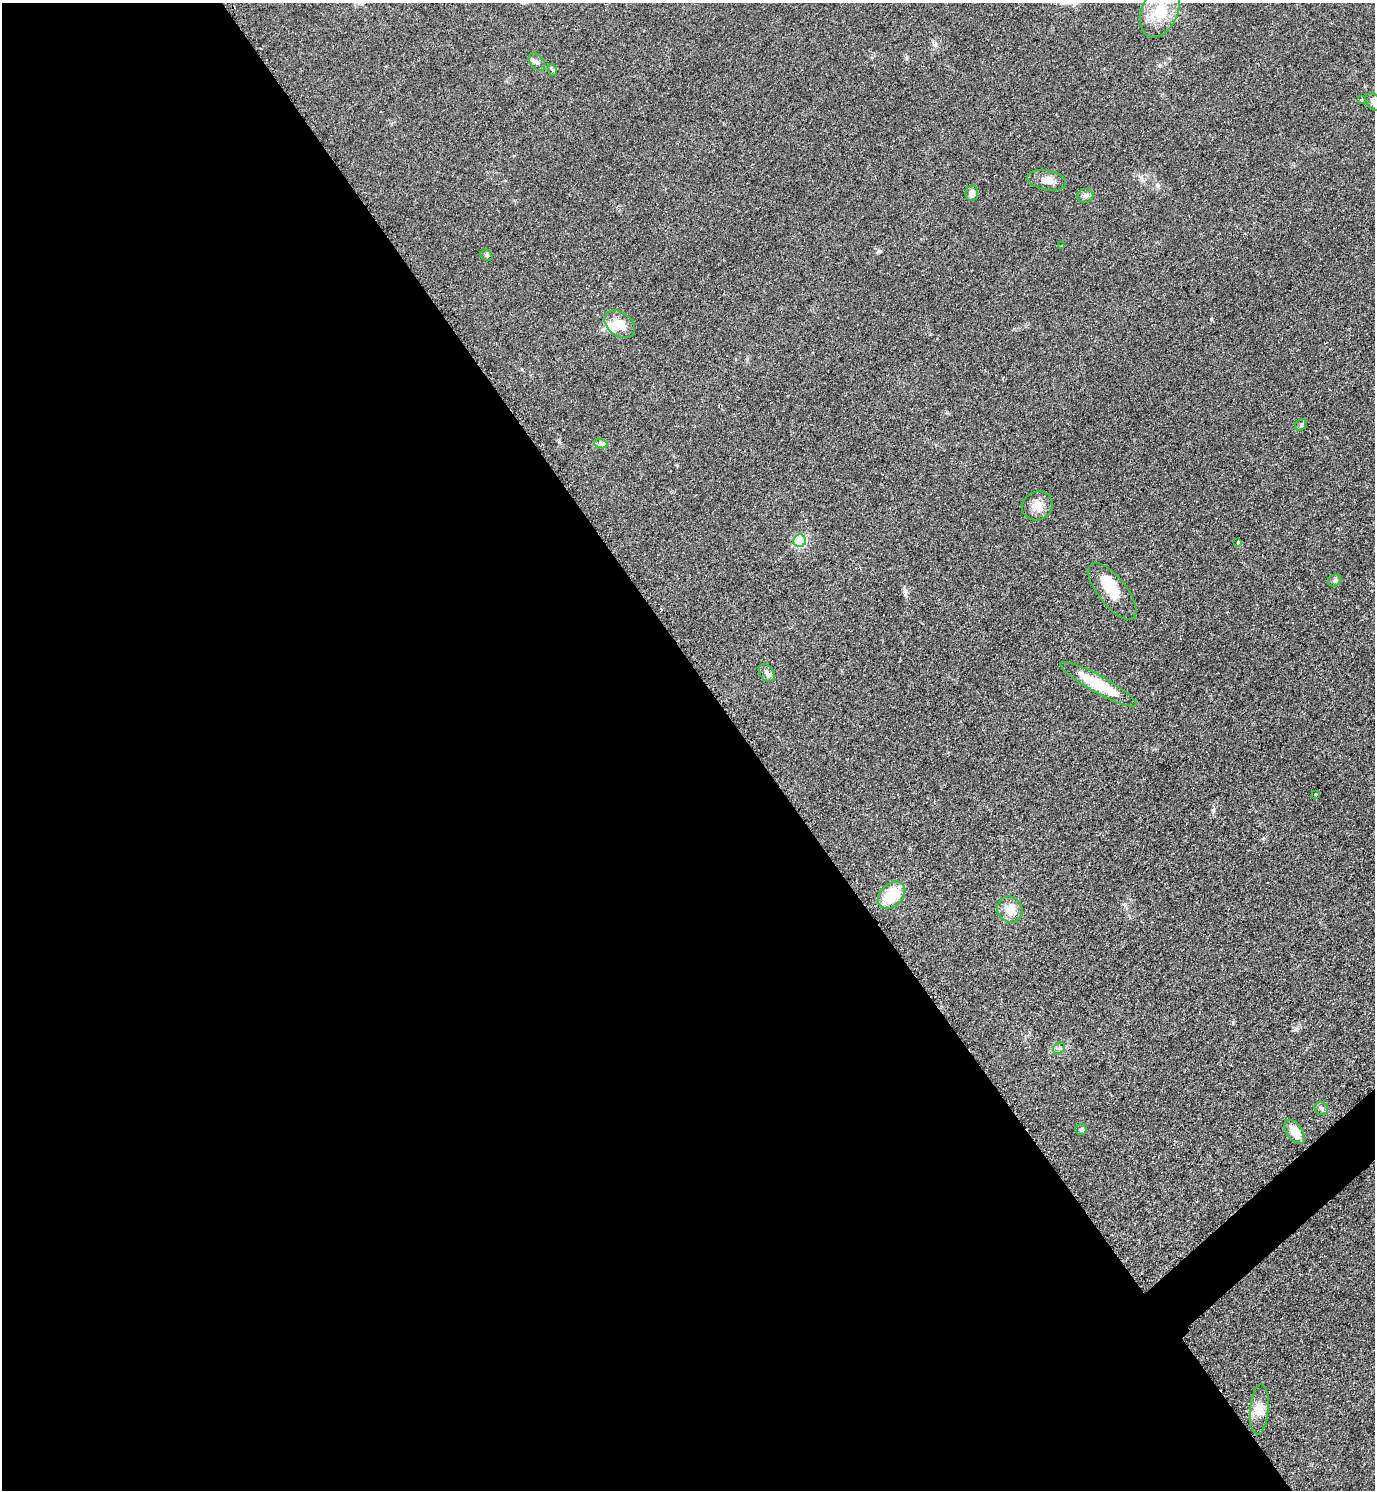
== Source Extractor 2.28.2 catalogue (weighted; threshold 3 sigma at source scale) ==
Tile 9 of 4 x 4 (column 1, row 3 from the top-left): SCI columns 313-1685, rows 1495-2982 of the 5971 x 5974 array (HDU 1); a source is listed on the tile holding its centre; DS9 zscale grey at full resolution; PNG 1377 x 1492 px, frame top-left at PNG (2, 3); each listed source drawn as its Kron ellipse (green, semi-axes under 4 px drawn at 4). Shown black and unused: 55% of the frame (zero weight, under 2 of 3 exposures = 1% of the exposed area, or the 3 px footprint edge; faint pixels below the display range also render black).
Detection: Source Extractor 2.28.2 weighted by HDU 2 'WHT'; one run over the whole footprint, this tile lists its part. Background 0.0784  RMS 0.0076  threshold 0.0344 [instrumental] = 3 sigma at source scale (4.5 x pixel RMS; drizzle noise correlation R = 1.50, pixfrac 1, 0.05/0.05 arcsec/px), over >= 5 px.
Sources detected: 32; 2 inside a brighter object's white glare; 1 cosmic-ray / hot-pixel residue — neither listed nor drawn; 1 inside a brighter listed object's ellipse — not listed separately; the other 28 listed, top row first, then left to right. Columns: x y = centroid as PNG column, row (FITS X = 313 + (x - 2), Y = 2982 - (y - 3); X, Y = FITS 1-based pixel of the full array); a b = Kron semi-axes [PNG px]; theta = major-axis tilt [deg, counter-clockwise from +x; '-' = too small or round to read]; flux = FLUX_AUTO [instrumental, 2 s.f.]
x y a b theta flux
1160 11 28 18 66 26
537 62 10 6 -48 2.8
553 70 6 4 -71 1
1361 100 3 3 - 1.2
1374 102 10 7 -50 3
1047 180 20 10 -11 7
972 193 8 6 83 4.2
1085 196 8 7 - 2.4
1062 246 3 3 - 0.64
486 255 6 5 - 1.3
620 324 17 11 -38 12
1301 425 6 5 - 1.2
601 444 7 4 -18 1.6
1037 506 16 14 30 8.6
800 541 6 6 - 83
1238 542 4 3 - 0.9
1335 580 7 6 - 2
1112 591 34 14 -52 18
767 673 10 7 -52 2.6
1098 684 43 8 -29 34
1316 794 3 2 - 0.9
891 895 16 11 44 25
1010 909 13 12 - 11
1059 1048 6 5 - 1.6
1321 1108 7 6 - 2.2
1081 1129 6 5 - 1.5
1295 1132 14 7 -56 11
1259 1409 25 9 85 9
Isophote crosses this tile's border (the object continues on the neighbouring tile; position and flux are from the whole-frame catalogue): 1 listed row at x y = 1374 102
Unlisted compact peaks at least as high as the median listed source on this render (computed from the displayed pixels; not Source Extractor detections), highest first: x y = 879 251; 1213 810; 905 591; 1141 177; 935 45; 1233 1022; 1157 185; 559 442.